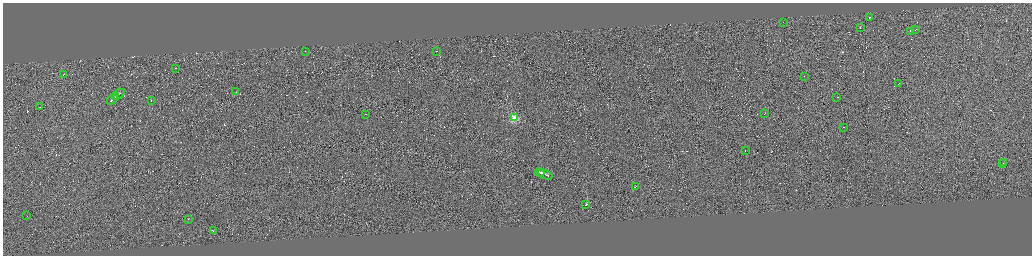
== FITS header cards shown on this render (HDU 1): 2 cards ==
NAXIS1  =                 4117
NAXIS2  =                 1013

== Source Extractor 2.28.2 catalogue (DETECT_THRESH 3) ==
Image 4117 x 1013 px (HDU 1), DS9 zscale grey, zoomed out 1/4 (1 PNG px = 4 x 4 image px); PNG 1034 x 258 px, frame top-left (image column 3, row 1010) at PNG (3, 3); each listed source drawn as its Kron ellipse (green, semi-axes under 4 px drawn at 4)
Background 0.0144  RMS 3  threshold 8.85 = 3 sigma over >= 5 px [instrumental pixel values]
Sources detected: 512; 480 cannot appear on this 1/4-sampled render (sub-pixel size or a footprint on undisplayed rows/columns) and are neither listed nor drawn; the other 32 listed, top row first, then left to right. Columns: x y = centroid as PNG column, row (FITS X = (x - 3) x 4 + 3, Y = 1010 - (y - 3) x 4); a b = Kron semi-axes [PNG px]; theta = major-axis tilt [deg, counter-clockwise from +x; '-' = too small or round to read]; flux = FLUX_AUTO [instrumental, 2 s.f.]
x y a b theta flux
869 17 2 1 - 1.0e+06
783 22 2 1 - 3.2e+03
860 28 3 1 - 8.1e+03
916 29 2 1 - 1.8e+04
911 31 2 1 - 2.0e+04
305 51 2 1 - 2.2e+03
436 51 2 1 - 7.6e+03
175 68 2 1 - 6.1e+03
63 74 2 1 - 9.7e+03
805 76 2 1 - 4.0e+03
898 83 3 1 - 1.0e+04
236 91 2 1 - 7.7e+03
119 94 6 1 40 5.7e+04
116 96 2 1 - 1.7e+04
837 97 2 1 - 8.0e+03
112 100 6 1 40 4.5e+04
151 101 2 1 - 5.5e+03
40 107 2 1 - 4.2e+03
764 113 2 1 - 5.3e+03
366 114 2 1 - 5.5e+03
515 118 2 2 - 9.9e+04
844 127 2 1 - 5.8e+03
745 150 2 1 - 7.9e+03
1004 162 2 1 - 6.6e+03
1003 163 2 1 - 5.4e+03
540 172 5 1 - 3.4e+05
545 174 8 1 -23 5.5e+05
635 186 2 1 - 6.6e+03
586 204 2 1 - 2.7e+05
27 215 2 1 - 1.4e+04
188 219 2 1 - 9.4e+03
213 231 3 1 - 1.2e+04
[480 sub-pixel or undisplayed-footprint detections neither listed nor drawn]